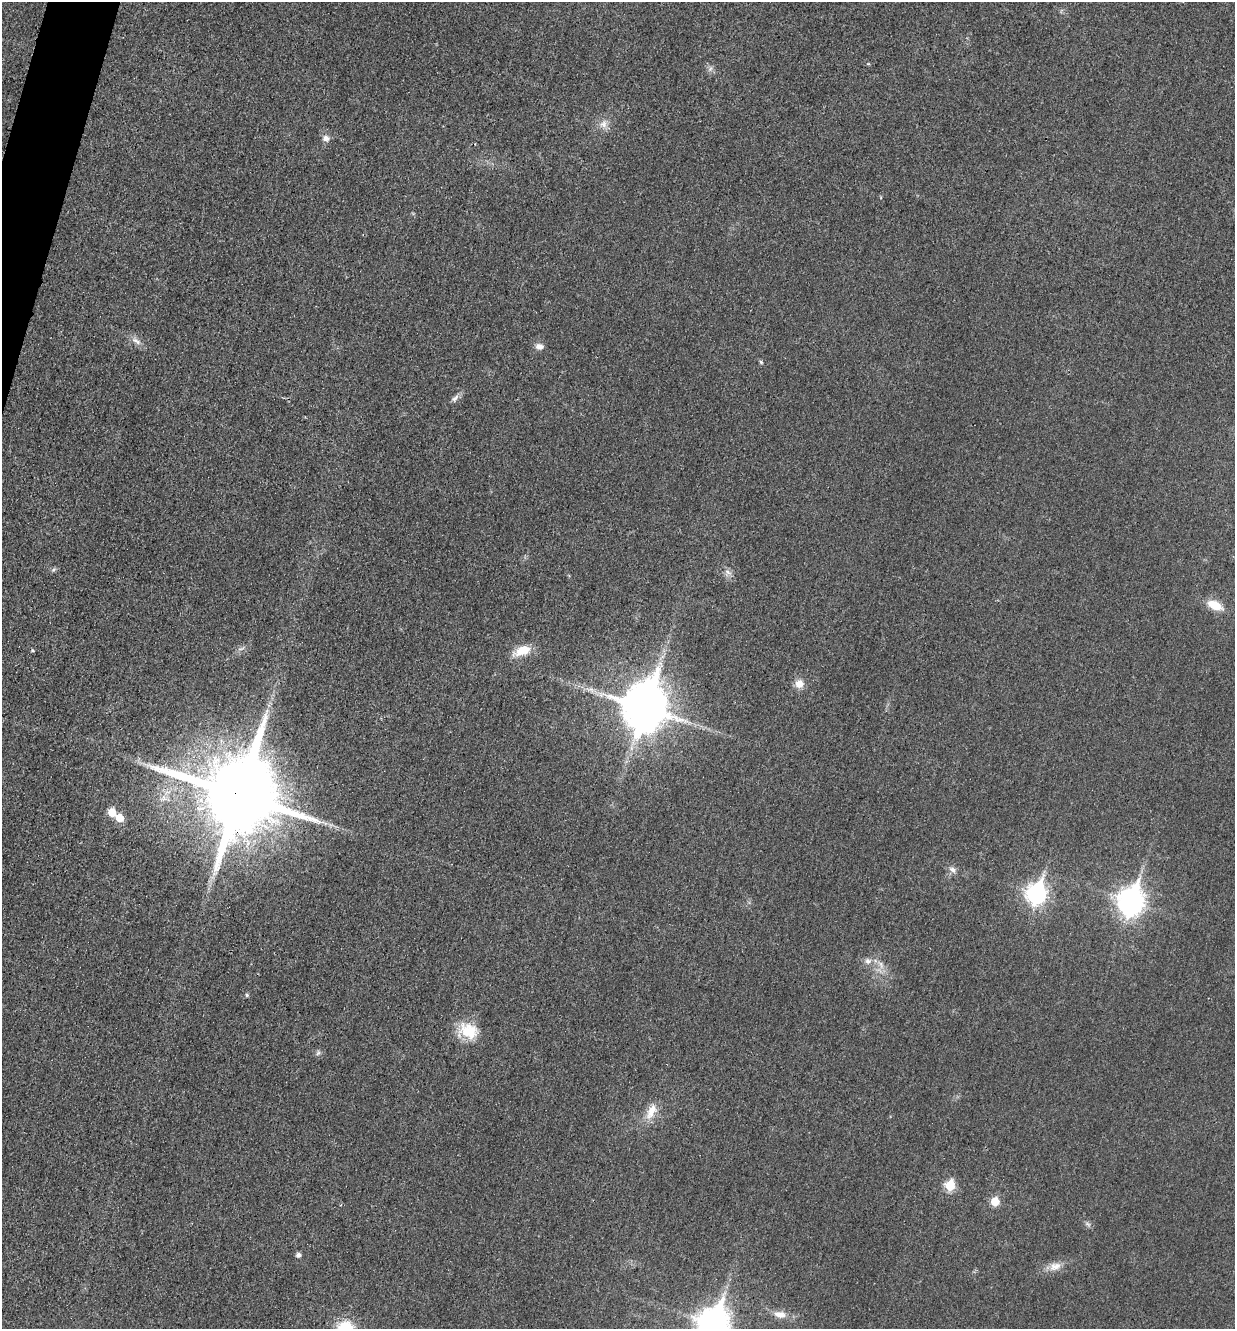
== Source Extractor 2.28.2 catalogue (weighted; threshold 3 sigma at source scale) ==
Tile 11 of 4 x 4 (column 3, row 3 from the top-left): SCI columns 2618-3850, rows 1346-2672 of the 5360 x 5349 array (HDU 1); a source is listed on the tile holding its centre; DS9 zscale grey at full resolution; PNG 1237 x 1331 px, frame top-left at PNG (2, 2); no overlay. Shown black and unused: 1% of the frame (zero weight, under 3 of 4 exposures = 2% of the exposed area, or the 3 px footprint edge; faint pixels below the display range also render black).
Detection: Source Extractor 2.28.2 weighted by HDU 2 'WHT'; one run over the whole footprint, this tile lists its part. Background 0.0259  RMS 0.0063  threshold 0.0282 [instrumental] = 3 sigma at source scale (4.5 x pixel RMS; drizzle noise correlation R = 1.50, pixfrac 1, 0.05/0.05 arcsec/px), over >= 5 px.
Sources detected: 37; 1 inside a brighter object's white glare — not listed; the other 36 listed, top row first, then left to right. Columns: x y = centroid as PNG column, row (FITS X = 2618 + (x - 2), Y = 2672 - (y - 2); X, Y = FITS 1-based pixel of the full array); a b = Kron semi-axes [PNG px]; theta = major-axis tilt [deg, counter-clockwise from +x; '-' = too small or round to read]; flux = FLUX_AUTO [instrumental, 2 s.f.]
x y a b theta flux
710 69 8 5 45 1.7
604 124 12 10 53 4.9
326 138 9 8 - 3.2
136 341 16 7 -30 3.9
539 346 10 7 -8 3.5
761 362 5 5 - 0.93
455 398 13 6 49 2.6
53 570 7 4 31 1.3
728 572 9 6 -31 2.6
1215 605 17 9 -25 12
241 649 12 3 18 1.3
33 650 4 4 - 0.84
522 651 24 11 21 11
799 684 11 10 - 6
644 708 14 13 - 2700
239 795 23 22 - 8900
164 797 7 5 -89 2.2
112 812 6 5 - 12
119 818 6 5 - 13
953 870 11 7 -28 3
1037 893 10 8 72 270
1131 901 11 9 74 580
868 961 9 9 - 3.1
881 965 12 4 -81 2.7
247 995 5 5 - 0.95
468 1031 25 19 -18 19
318 1053 8 5 64 1.4
651 1111 24 11 63 10
950 1185 7 6 - 25
995 1201 6 6 - 16
1087 1224 11 3 -35 1.2
298 1255 5 4 - 2.5
1055 1266 18 10 16 6.6
780 1314 18 9 -12 6.5
713 1323 13 10 75 940
346 1328 20 17 -25 22
Overlapping masked pixels (flux is a lower limit): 1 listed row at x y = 239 795
Isophote crosses this tile's border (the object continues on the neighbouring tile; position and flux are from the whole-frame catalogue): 2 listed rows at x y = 713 1323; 346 1328